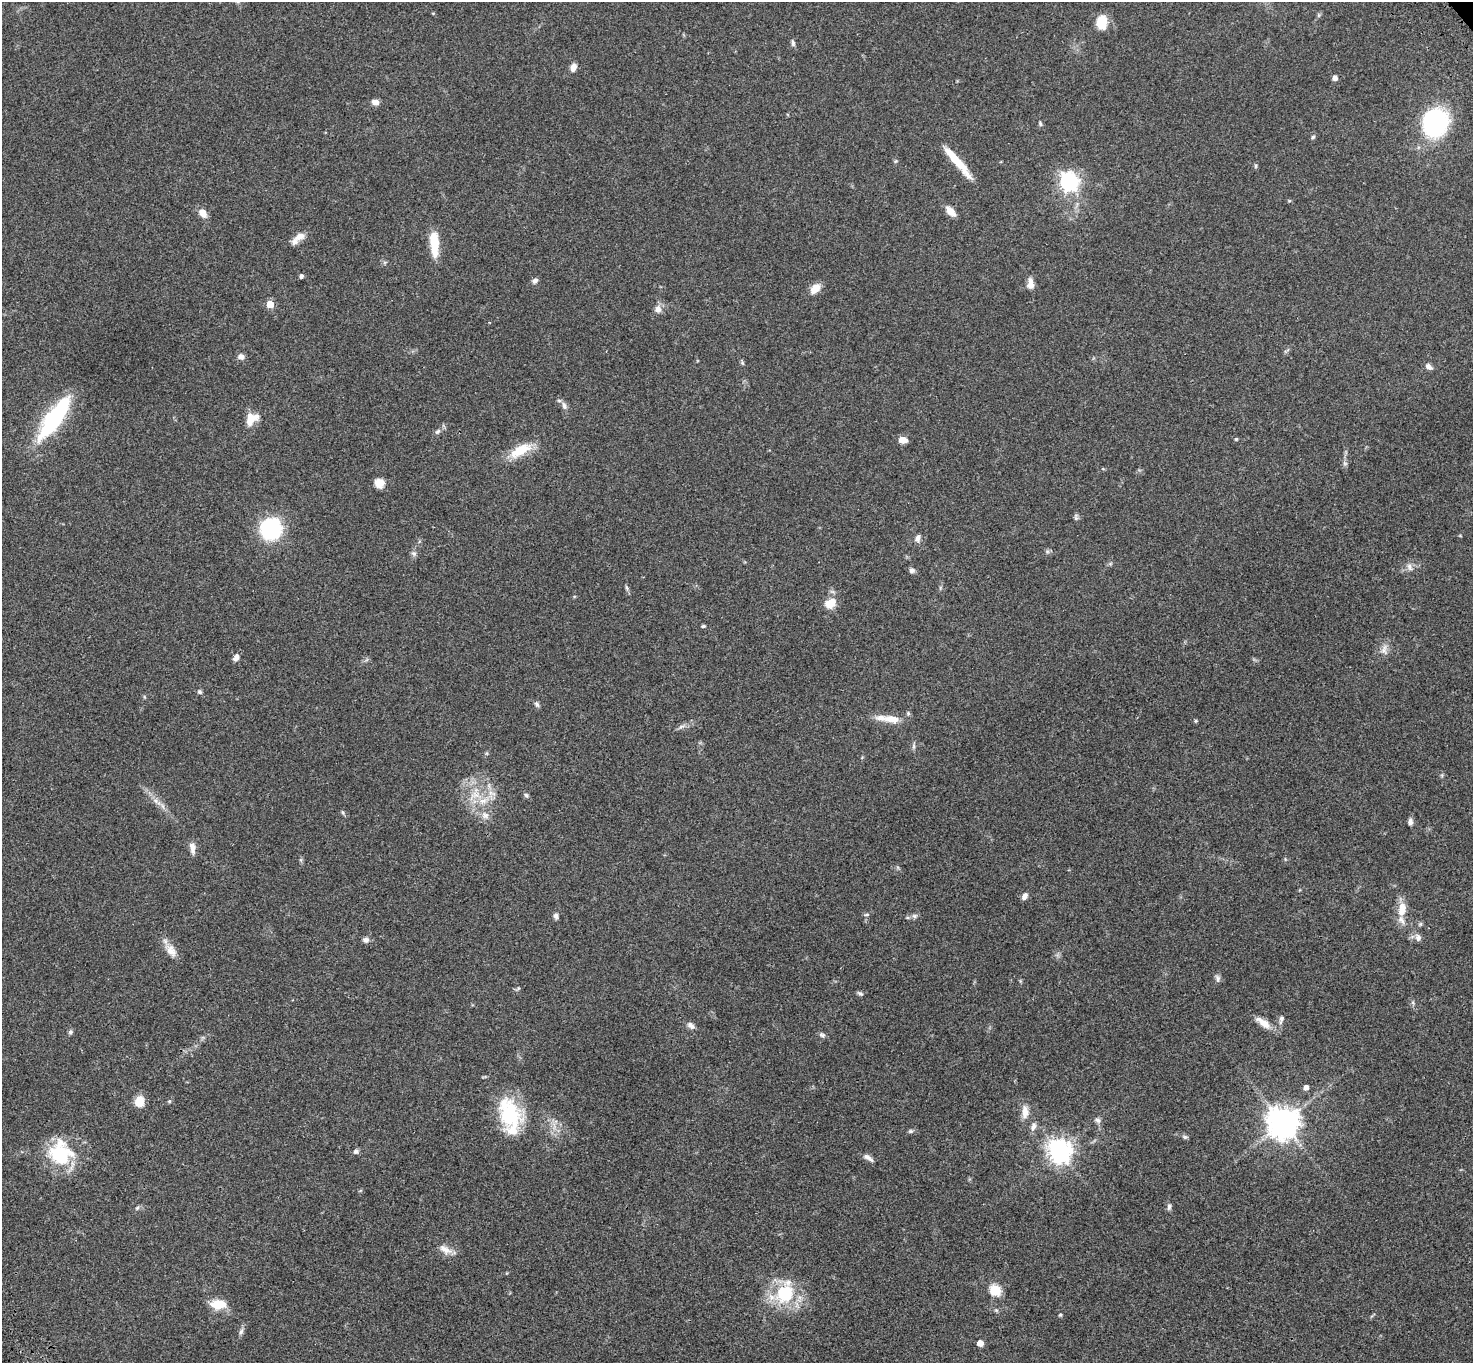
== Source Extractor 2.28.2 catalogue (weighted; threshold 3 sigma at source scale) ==
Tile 7 of 4 x 4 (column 3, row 2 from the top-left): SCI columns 3049-4519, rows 3102-4462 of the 6093 x 6062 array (HDU 1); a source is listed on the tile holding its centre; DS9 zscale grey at full resolution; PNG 1475 x 1365 px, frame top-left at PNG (2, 2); no overlay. Shown black and unused: <1% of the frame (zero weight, under 3 of 4 exposures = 6% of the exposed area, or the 3 px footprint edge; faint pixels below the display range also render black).
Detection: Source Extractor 2.28.2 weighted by HDU 2 'WHT'; one run over the whole footprint, this tile lists its part. Background 0.0463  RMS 0.0052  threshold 0.0232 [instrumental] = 3 sigma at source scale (4.5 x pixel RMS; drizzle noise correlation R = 1.50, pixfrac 1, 0.05/0.05 arcsec/px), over >= 5 px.
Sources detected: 103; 6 inside a brighter listed object's ellipse — not listed separately; the other 97 listed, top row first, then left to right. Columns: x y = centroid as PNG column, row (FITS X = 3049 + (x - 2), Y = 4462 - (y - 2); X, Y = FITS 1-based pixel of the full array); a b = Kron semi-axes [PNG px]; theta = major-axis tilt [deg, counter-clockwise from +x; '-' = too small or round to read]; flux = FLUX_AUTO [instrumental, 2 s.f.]
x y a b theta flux
1101 22 10 8 85 17
793 43 9 5 -79 1.2
573 67 9 6 79 3.2
1335 78 5 4 - 2.2
375 102 7 6 - 3.2
1434 122 17 16 - 98
1040 124 7 4 -64 0.73
1313 137 6 4 46 0.76
957 162 42 7 -49 14
1256 166 6 4 90 0.69
1069 181 7 7 - 210
950 211 11 7 -47 5.4
203 213 11 8 -57 4.1
300 236 17 9 34 4.8
434 244 27 8 -87 15
301 276 5 4 - 1.1
535 281 8 6 31 1.5
1030 284 13 7 -88 4
815 288 13 8 46 5.3
270 304 5 5 - 11
658 309 9 7 -86 3
241 356 8 6 0 2.2
742 363 7 3 -81 0.73
1429 367 10 6 -40 1.8
564 406 12 7 -72 2
54 419 48 14 56 56
250 419 17 11 74 6.4
438 432 9 6 39 1.4
1236 439 4 4 - 0.57
903 440 9 7 -8 4
520 450 24 10 30 14
1345 463 7 5 -30 0.98
379 483 9 9 - 5.1
1076 517 10 5 -85 1.1
271 529 14 13 - 60
918 538 10 7 68 2.1
1047 551 6 4 -72 0.85
414 553 8 6 -43 1.3
1409 567 12 6 -67 2
912 570 7 7 - 1.5
627 588 7 5 -73 0.9
831 603 15 11 35 6.3
703 626 4 4 - 1
1384 649 14 8 82 3
236 658 9 6 70 2.3
200 692 7 5 -32 0.94
537 704 8 5 -62 1.2
892 719 23 10 -3 6.6
1196 721 4 4 - 0.63
681 727 9 4 19 1.3
914 746 7 4 90 0.96
475 795 16 9 0 6.1
526 795 7 5 -71 1
156 801 14 6 -41 3.1
342 812 6 4 -70 0.65
485 815 11 9 -16 3
1410 822 8 5 -88 1.8
192 848 14 7 -83 3.1
1024 896 8 6 63 2.2
1402 907 12 8 -87 6.3
866 914 8 4 1 0.75
556 916 7 6 - 1.4
915 916 8 6 1 1.3
1401 920 14 8 -58 3
1418 938 9 8 - 2.1
366 940 8 6 -5 1.9
171 950 20 11 -54 5.2
1218 978 11 6 -79 1.5
860 993 7 5 -27 1
1282 1018 9 7 53 1.5
1263 1023 22 8 -36 5.7
691 1026 12 7 -36 2.1
70 1032 7 6 - 0.99
822 1035 9 6 -33 1.2
1306 1087 5 5 - 2.6
139 1101 10 8 76 8
169 1101 5 4 - 0.77
1025 1112 17 8 -87 5
509 1114 35 24 -75 35
1097 1120 9 7 -18 1.6
1283 1122 10 10 - 710
1033 1126 11 7 71 2.4
911 1131 7 5 14 0.94
1185 1137 7 5 -18 0.93
356 1151 6 6 - 1.3
1059 1151 8 8 - 370
60 1153 30 28 -34 30
868 1158 14 6 -33 2.2
1169 1207 9 5 82 1.4
137 1208 6 5 - 0.88
445 1250 19 9 -30 4.3
995 1290 6 5 - 34
785 1293 23 18 69 28
218 1304 15 9 -2 11
1060 1315 5 4 - 0.74
241 1332 9 5 63 1.4
980 1343 5 5 - 5.8